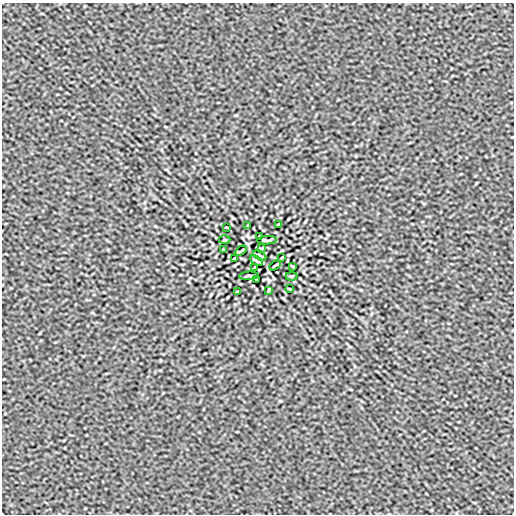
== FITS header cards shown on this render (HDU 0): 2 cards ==
NAXIS1  =                  512
NAXIS2  =                  512

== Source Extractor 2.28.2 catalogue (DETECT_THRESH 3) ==
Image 512 x 512 px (HDU 0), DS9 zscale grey, 1 PNG px = 1 image px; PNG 516 x 516 px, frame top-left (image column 1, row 512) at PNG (2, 3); each listed source drawn as its Kron ellipse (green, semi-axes under 4 px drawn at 4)
Background 2.81e-07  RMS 2.6e-05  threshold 7.76e-05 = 3 sigma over >= 5 px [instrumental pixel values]
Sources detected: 22; all 22 listed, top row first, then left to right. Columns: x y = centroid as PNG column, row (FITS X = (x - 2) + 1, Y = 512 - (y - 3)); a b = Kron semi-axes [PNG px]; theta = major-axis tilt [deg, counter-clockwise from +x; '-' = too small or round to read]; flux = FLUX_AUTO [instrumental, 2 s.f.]
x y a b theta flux
279 224 4 2 - 0.0018
248 226 4 2 - 0.0016
227 227 3 2 - 0.0012
260 236 3 2 - 0.0015
225 240 6 3 0 0.0015
267 240 10 3 3 0.0032
261 249 4 2 - 0.0016
224 250 3 2 - 0.0015
241 251 6 2 31 0.0024
260 255 7 2 -29 0.0027
282 257 3 2 - 0.0012
234 259 3 2 - 0.0012
256 261 7 2 -29 0.0029
275 265 6 2 31 0.0024
292 266 3 2 - 0.0015
255 267 4 2 - 0.0016
249 276 10 3 3 0.0032
291 276 6 3 0 0.0015
256 280 3 2 - 0.0015
289 289 3 2 - 0.0012
268 290 4 2 - 0.0016
237 292 4 2 - 0.0018